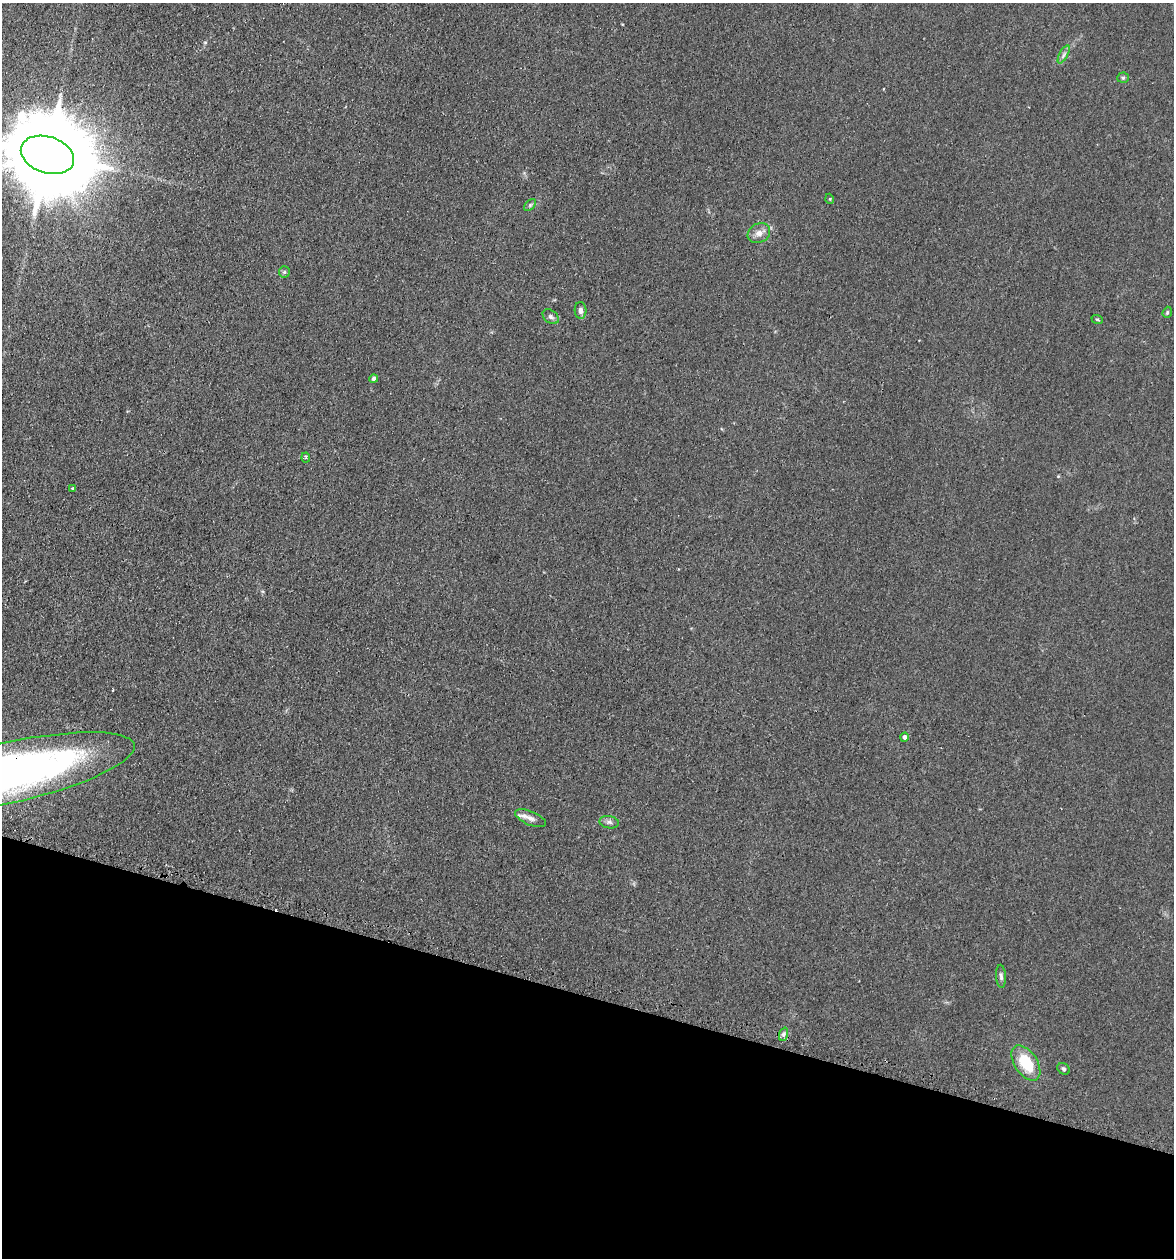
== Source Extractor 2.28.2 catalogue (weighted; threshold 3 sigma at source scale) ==
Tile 15 of 4 x 4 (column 3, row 4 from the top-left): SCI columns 2610-3781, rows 24-1279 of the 5097 x 5069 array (HDU 1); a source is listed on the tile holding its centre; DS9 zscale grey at full resolution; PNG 1176 x 1260 px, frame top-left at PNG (2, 3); each listed source drawn as its Kron ellipse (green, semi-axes under 4 px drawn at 4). Shown black and unused: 21% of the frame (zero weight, under 2 of 3 exposures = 3% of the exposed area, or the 3 px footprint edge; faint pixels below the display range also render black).
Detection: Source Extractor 2.28.2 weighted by HDU 2 'WHT'; one run over the whole footprint, this tile lists its part. Background 0.0402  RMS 0.0056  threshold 0.025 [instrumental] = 3 sigma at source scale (4.5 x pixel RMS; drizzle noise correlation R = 1.50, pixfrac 1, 0.05/0.05 arcsec/px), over >= 5 px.
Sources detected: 23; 1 cosmic-ray / hot-pixel residue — neither listed nor drawn; the other 22 listed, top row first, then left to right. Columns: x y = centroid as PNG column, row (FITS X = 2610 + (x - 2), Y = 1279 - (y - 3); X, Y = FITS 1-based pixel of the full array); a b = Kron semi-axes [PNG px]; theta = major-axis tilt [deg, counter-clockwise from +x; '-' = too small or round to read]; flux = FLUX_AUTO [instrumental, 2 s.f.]
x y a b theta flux
1064 54 10 4 61 1.6
1123 78 6 5 - 0.98
47 155 27 18 -18 12000
830 199 5 3 - 0.51
530 205 7 4 46 0.97
759 233 12 9 27 3.7
284 272 5 5 - 0.78
581 310 8 6 -87 2.4
1167 312 6 4 70 0.8
551 317 9 6 -38 1.6
1097 319 6 3 -19 0.62
374 379 4 4 - 1.5
306 457 5 3 - 0.8
72 488 3 3 - 0.51
904 737 4 4 - 2.1
6 773 131 30 12 370
531 818 16 7 -23 3.7
609 822 10 6 -10 1.7
1001 976 11 5 -86 1.6
784 1034 7 4 71 1.2
1026 1063 20 11 -57 19
1064 1069 7 5 -31 1
Overlapping masked pixels (flux is a lower limit): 1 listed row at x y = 6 773
Isophote crosses this tile's border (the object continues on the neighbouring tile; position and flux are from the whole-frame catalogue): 2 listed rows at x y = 47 155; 6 773